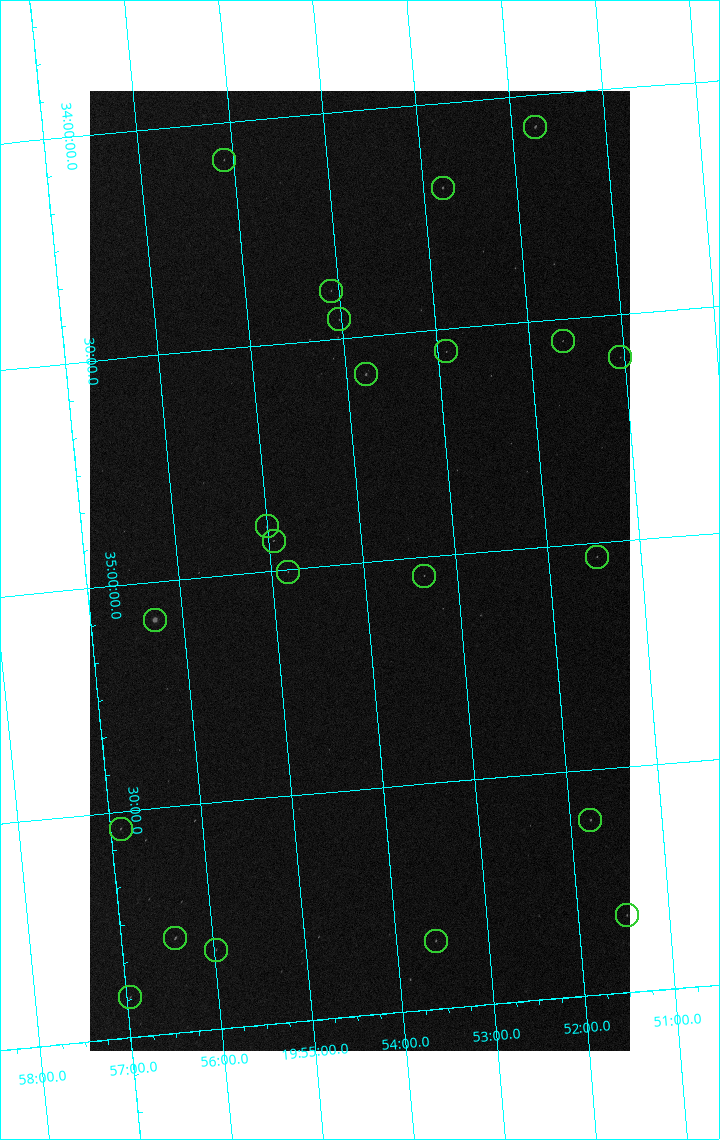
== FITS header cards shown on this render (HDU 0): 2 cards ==
NAXIS1  =                 1080 / length of data axis 1
NAXIS2  =                 1920 / length of data axis 2

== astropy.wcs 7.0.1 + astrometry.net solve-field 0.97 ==
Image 1080 x 1920 px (HDU 0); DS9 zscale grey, zoomed out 1/2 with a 90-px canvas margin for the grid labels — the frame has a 2x2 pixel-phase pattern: the four 2x2 pixel phases sit at different levels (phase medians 40960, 35078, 65535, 40942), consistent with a one-shot-colour (mosaic) sensor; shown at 1/2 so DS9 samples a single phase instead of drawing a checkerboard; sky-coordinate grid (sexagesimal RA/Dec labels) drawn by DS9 from the SOLVED WCS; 22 Tycho-2 reference stars matched to detected sources circled (green)
Header WCS: none
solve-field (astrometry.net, Tycho-2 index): SOLVED blind (the file carries no WCS)
Solved WCS: RA---TAN-SIP/DEC--TAN-SIP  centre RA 19:54:03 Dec +35:01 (298.51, +35.02 deg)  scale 3.99 arcsec/px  FOV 71.9' x 127.7'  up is -175 deg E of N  parity flipped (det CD > 0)
(file carries no celestial WCS; the grid is the blind solution)
Tycho-2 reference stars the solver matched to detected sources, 22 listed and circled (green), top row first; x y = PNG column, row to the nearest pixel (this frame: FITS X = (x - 90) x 2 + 1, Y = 1920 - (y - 91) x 2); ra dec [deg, ICRS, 3 dp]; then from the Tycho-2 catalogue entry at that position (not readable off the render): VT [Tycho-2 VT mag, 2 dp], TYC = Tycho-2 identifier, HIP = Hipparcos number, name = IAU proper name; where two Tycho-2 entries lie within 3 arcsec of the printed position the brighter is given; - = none
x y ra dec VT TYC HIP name
535 127 297.937 +34.070 7.60 2677-775-1 - -
224 160 298.775 +34.082 9.09 2677-328-1 - -
442 188 298.198 +34.187 7.90 2677-75-1 97832 -
331 291 298.521 +34.393 8.85 2677-973-1 - -
339 320 298.506 +34.458 8.77 2677-27-1 - -
562 341 297.912 +34.548 9.16 2677-246-1 - -
446 352 298.226 +34.549 8.93 2677-280-1 - -
620 358 297.760 +34.595 9.11 2677-1233-1 - -
366 374 298.447 +34.584 7.00 2677-97-1 97907 -
266 526 298.751 +34.901 7.33 2677-1118-1 98004 -
274 541 298.736 +34.933 9.03 2677-477-1 - -
596 557 297.868 +35.031 8.67 2677-228-1 97711 -
288 572 298.704 +35.006 8.63 2677-500-1 97987 -
424 576 298.338 +35.040 8.97 2677-1078-1 - -
154 620 299.077 +35.083 4.01 2677-1816-1 98110 -
590 820 297.944 +35.612 8.14 2677-1071-1 97744 -
120 829 299.222 +35.537 8.24 2677-1230-1 98157 -
626 916 297.867 +35.829 8.80 2681-380-1 - -
175 938 299.103 +35.790 7.67 2681-472-1 98116 -
436 941 298.394 +35.849 8.35 2681-1338-1 97891 -
216 950 298.994 +35.825 8.75 2681-1366-1 - -
130 998 299.241 +35.911 8.62 2681-22-1 - -